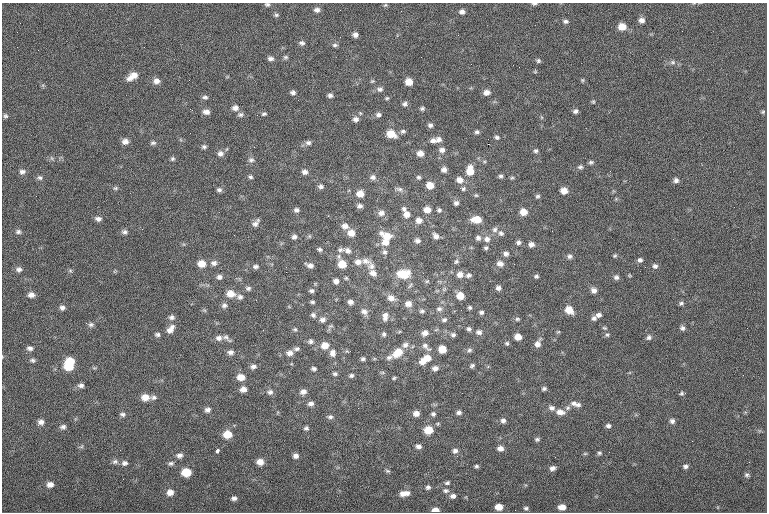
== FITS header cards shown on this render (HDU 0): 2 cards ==
NAXIS1  =                  765
NAXIS2  =                  510

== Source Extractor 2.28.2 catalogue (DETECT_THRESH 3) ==
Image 765 x 510 px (HDU 0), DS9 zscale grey, 1 PNG px = 1 image px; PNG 769 x 514 px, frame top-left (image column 1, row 510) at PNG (2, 3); no overlay
Background -0.778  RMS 8.1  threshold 24.2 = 3 sigma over >= 5 px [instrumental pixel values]
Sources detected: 296; all 296 listed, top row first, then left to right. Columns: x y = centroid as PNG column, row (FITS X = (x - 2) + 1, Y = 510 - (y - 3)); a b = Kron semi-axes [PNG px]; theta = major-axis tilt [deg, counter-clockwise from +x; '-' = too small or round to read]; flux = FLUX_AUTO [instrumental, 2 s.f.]
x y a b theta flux
267 4 6 5 - 1100
534 4 6 3 5 930
385 5 6 4 43 720
317 10 7 6 - 2100
462 12 6 6 - 1900
276 15 6 5 - 940
642 20 7 6 - 2500
565 21 8 5 6 1300
622 27 7 7 - 6800
682 31 2 2 - 510
355 35 6 5 - 2000
302 43 7 6 - 1500
335 45 7 5 3 1200
144 47 2 2 - 450
38 50 2 2 - 1100
285 57 7 5 0 970
271 59 7 5 -10 1700
538 61 6 5 - 960
673 62 7 6 - 1400
519 67 2 2 - 200
132 76 12 6 31 5200
582 80 5 5 - 680
156 81 7 7 - 2600
372 81 6 4 43 710
409 82 6 6 - 6000
380 89 9 6 -8 1700
293 92 6 5 - 1500
487 92 7 6 - 3000
330 95 6 5 - 1500
205 97 7 5 -11 1200
387 98 5 4 - 760
593 102 5 4 - 690
405 104 7 6 - 1600
235 108 8 7 - 2400
422 108 6 5 - 1100
190 109 3 2 - 550
576 111 6 5 - 1500
206 112 7 5 -5 2600
763 112 5 4 - 640
264 114 7 5 17 1100
240 115 8 6 2 1400
378 115 7 6 - 1600
5 116 6 6 - 1000
356 119 8 7 - 2200
430 125 6 5 - 1500
403 131 7 5 -1 1200
477 132 6 5 - 1200
391 134 9 7 -22 8400
497 137 6 5 - 1100
439 139 8 8 - 2200
433 140 8 7 - 2400
125 142 7 6 - 2700
153 143 8 5 10 1200
308 143 8 7 - 1700
488 144 2 2 - 4200
204 147 6 5 - 1200
442 150 8 6 9 2200
536 151 6 5 - 1100
220 153 8 7 - 2200
420 153 7 6 - 3700
51 158 6 4 -70 860
172 159 6 5 - 980
251 160 8 7 - 1700
591 162 6 5 - 1100
580 167 7 5 7 1300
444 170 6 6 - 2200
470 171 12 8 88 7500
22 172 8 7 - 1900
305 172 7 6 - 2200
501 176 6 4 0 1100
250 177 6 5 - 1100
373 177 8 7 - 2100
418 177 5 5 - 1000
40 178 8 6 -13 1300
512 178 6 4 27 780
460 180 8 7 - 3700
676 180 6 6 - 1700
430 185 7 6 - 5900
321 186 7 6 - 1500
115 188 6 5 - 900
399 189 11 6 -14 1600
463 189 6 5 - 980
219 190 7 5 1 1300
564 191 6 6 - 4700
360 194 7 6 - 5400
476 195 5 4 - 710
538 196 6 5 - 980
456 203 6 6 - 1500
360 206 6 5 - 1700
404 209 6 6 - 1400
296 210 6 5 - 1500
427 210 7 6 - 4700
439 210 5 5 - 1100
523 212 7 6 - 5700
381 213 9 7 17 2600
407 214 7 7 - 3300
98 219 7 5 -7 2100
419 220 8 7 - 2800
477 220 9 6 -3 7600
256 223 9 5 50 2200
345 226 8 7 - 3000
495 230 8 7 - 1600
18 232 8 6 1 1400
124 232 7 6 - 1500
351 233 7 7 - 4800
501 233 7 6 - 1400
234 235 2 2 - 1200
309 236 6 3 -71 570
387 236 14 8 -27 7700
436 236 8 6 -46 2100
294 237 6 5 - 1500
478 238 6 6 - 1500
487 239 8 8 - 2600
417 241 6 6 - 1700
385 242 9 8 - 4100
518 242 5 5 - 1400
531 244 6 6 - 2200
486 248 4 4 - 940
320 249 6 5 - 1100
340 250 8 6 13 1400
348 251 9 7 -28 2300
385 252 7 7 - 1500
506 254 6 5 - 1700
356 256 3 2 - 1100
570 256 7 7 - 1600
615 256 6 4 43 760
640 260 6 5 - 1500
366 261 13 8 -14 3500
358 262 8 7 - 3000
456 262 7 5 45 1000
214 263 8 7 - 2100
202 264 8 7 - 6000
342 264 8 7 - 8500
500 264 8 6 -16 2700
514 264 2 2 - 1900
310 265 7 4 -18 2300
255 266 7 5 2 1400
371 266 10 9 - 2800
655 266 6 6 - 1600
645 267 2 2 - 1100
19 269 8 7 - 1900
70 271 6 4 -1 780
286 272 2 2 - 3700
373 273 10 8 -33 2900
403 274 13 9 2 13000
460 274 7 7 - 3100
468 275 7 6 - 1500
629 275 5 3 - 470
536 276 6 5 - 1000
219 277 7 6 - 1600
616 277 6 6 - 1400
346 278 5 5 - 680
336 281 6 6 - 2300
410 285 9 3 56 900
248 288 7 5 3 1300
498 288 6 5 - 1800
594 290 7 6 - 2500
311 291 6 4 -5 1200
231 294 9 7 -6 5800
31 295 7 6 - 2700
460 296 6 6 - 6500
240 297 8 7 - 1700
391 298 10 8 -21 3500
256 300 2 2 - 280
312 302 5 4 - 930
350 302 6 6 - 1900
681 303 6 5 - 1200
408 304 8 7 - 3500
224 305 8 6 24 1700
470 307 5 4 - 930
62 308 7 6 - 1800
439 309 8 6 2 1700
204 310 6 4 -18 720
569 310 8 7 - 6600
422 311 7 5 -1 1200
364 312 10 7 -41 2400
481 312 5 5 - 1200
313 315 7 6 - 1400
598 315 7 6 - 1900
385 316 11 7 82 2900
172 317 8 7 - 1700
594 318 7 6 - 1600
517 319 6 5 - 990
323 320 8 7 - 2100
444 320 7 5 24 1300
91 325 8 6 1 1500
604 328 6 4 -25 700
682 328 6 6 - 1500
171 329 13 8 52 3900
295 329 6 5 - 880
469 329 6 5 - 1300
479 332 8 7 - 2100
558 332 6 3 18 600
425 333 8 7 - 2600
157 334 6 5 - 1200
384 334 6 5 - 1100
453 334 6 5 - 1400
607 335 6 5 - 920
518 337 6 5 - 5200
649 337 6 6 - 1500
219 338 9 7 3 2400
226 338 14 5 -39 1900
311 341 8 7 - 1600
507 343 6 5 - 990
538 344 9 6 62 3200
325 345 8 7 - 5700
405 345 9 8 - 2300
426 346 14 6 -44 2300
30 348 7 5 -8 1700
297 349 8 6 7 1300
442 349 6 6 - 8400
469 350 8 6 27 1300
230 352 8 6 5 2100
398 352 12 8 37 8800
290 353 9 7 4 2800
333 353 9 8 - 2700
389 357 9 6 31 1700
427 358 10 7 14 6000
363 359 5 4 - 1100
32 360 7 6 - 1200
70 361 8 6 -5 10000
423 362 7 6 - 3300
69 366 9 6 -7 10000
472 366 7 5 33 1100
253 367 8 6 12 1900
435 368 6 5 - 2300
314 369 5 4 - 1300
335 374 6 5 - 1100
351 375 6 5 - 1100
241 377 8 7 - 5300
394 378 5 4 - 700
81 385 7 6 - 1800
243 389 7 6 - 3100
544 389 6 5 - 1200
270 392 8 7 - 1800
303 392 7 6 - 2500
681 393 5 5 - 840
685 393 3 2 - 870
145 397 8 7 - 4900
154 397 9 6 4 1500
574 403 9 7 0 2300
311 404 7 5 8 2000
578 405 8 6 24 1600
552 408 8 6 -17 2000
568 408 7 6 - 1400
207 410 7 6 - 1900
459 412 6 5 - 1500
560 412 11 7 -9 3600
416 413 6 5 - 3100
123 414 7 5 -11 1400
433 414 6 5 - 1200
330 417 7 6 - 1300
503 421 7 7 - 1600
672 421 6 6 - 1500
41 422 7 7 - 2100
38 425 3 2 - 580
608 426 6 5 - 1500
63 427 7 6 - 1600
306 428 5 5 - 1200
428 430 7 7 - 9700
227 434 7 6 - 9400
537 439 6 5 - 1100
692 441 2 2 - 1400
81 446 7 4 45 810
418 446 6 6 - 1900
500 448 7 6 - 2700
217 450 5 3 - 2700
455 451 7 6 - 1800
599 453 6 5 - 960
585 454 6 4 1 620
179 455 8 6 14 2100
296 456 6 6 - 2000
457 456 2 2 - 350
115 462 9 7 15 1600
260 462 7 6 - 4200
124 463 8 7 - 1800
171 463 8 6 5 1300
476 466 5 4 - 920
685 466 5 5 - 1400
552 468 7 5 22 2000
388 471 7 4 -25 840
186 472 7 6 - 13000
747 475 6 5 - 1100
123 479 3 2 - 400
447 483 8 5 25 1200
50 484 7 6 - 2900
428 487 6 6 - 1400
446 490 9 6 -4 1600
170 492 7 7 - 3800
404 493 12 6 8 4100
453 496 8 6 2 2100
234 498 5 4 - 1600
499 507 6 5 - 6100
562 507 7 5 -2 3800
526 508 6 4 -3 990
435 510 6 4 0 4300
At the frame edge (FLAGS 8, measured only in part): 3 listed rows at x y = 267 4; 534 4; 435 510